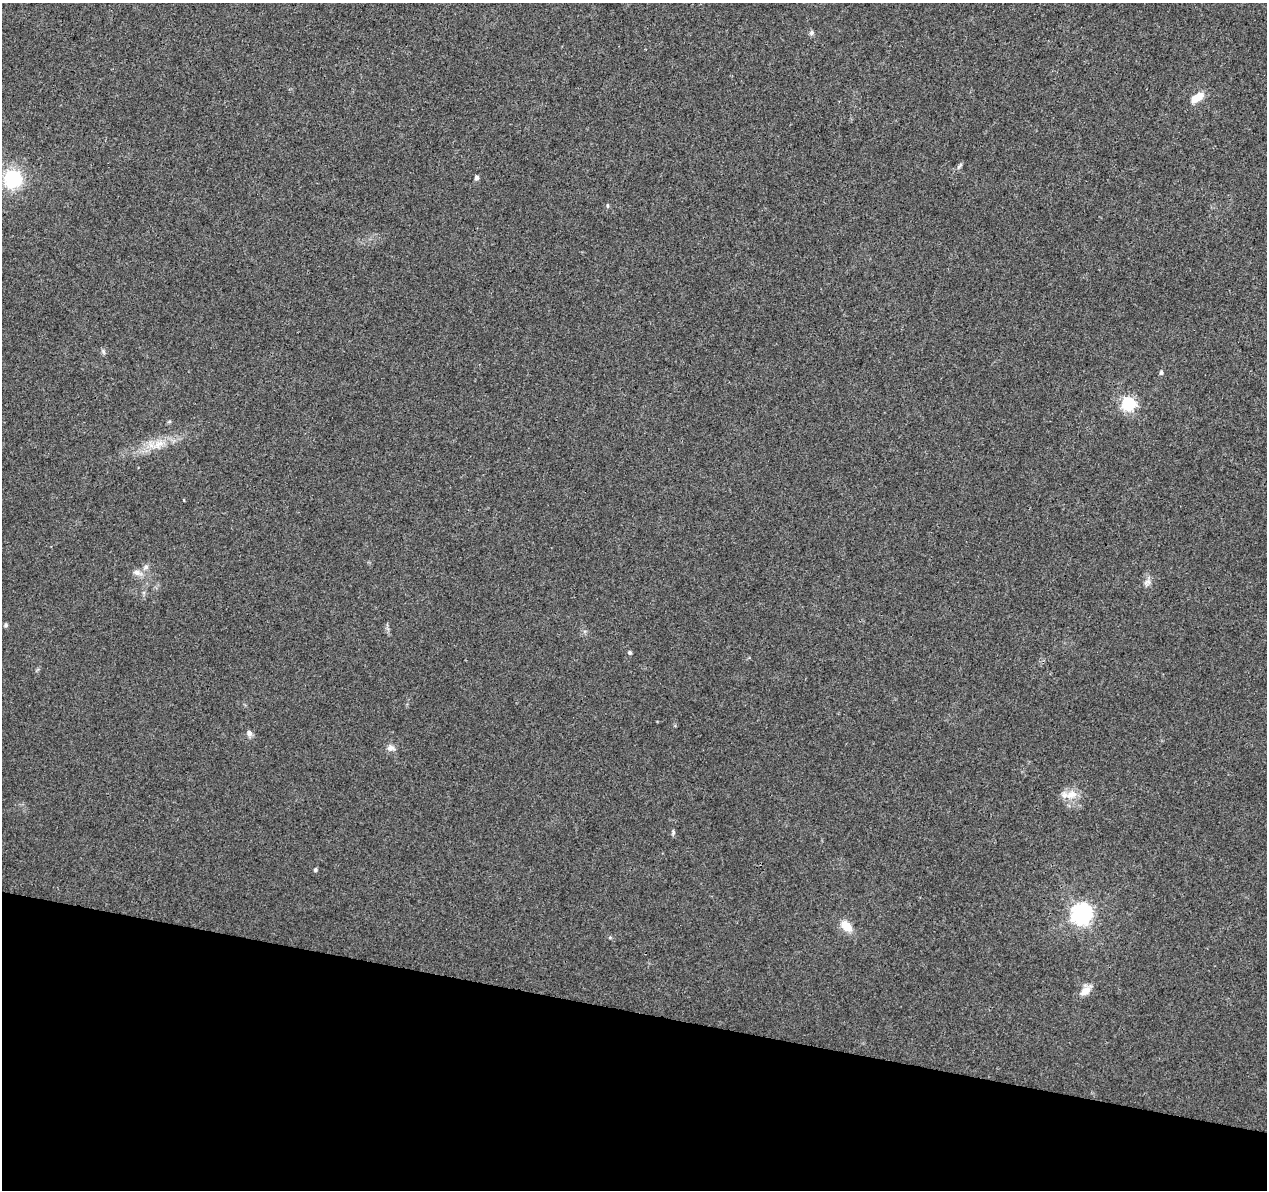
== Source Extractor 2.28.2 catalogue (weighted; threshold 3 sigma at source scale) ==
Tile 15 of 4 x 4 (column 3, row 4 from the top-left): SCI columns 2532-3796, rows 227-1414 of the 5076 x 5262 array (HDU 1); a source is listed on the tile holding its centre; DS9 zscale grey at full resolution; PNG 1269 x 1192 px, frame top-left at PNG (2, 3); no overlay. Shown black and unused: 15% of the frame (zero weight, under 3 of 4 exposures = <1% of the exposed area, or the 3 px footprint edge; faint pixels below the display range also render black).
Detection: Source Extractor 2.28.2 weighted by HDU 2 'WHT'; one run over the whole footprint, this tile lists its part. Background 0.0195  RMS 0.0029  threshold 0.0131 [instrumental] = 3 sigma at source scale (4.5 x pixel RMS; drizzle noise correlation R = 1.50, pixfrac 1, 0.0396/0.0396 arcsec/px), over >= 5 px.
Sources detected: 25; all 25 listed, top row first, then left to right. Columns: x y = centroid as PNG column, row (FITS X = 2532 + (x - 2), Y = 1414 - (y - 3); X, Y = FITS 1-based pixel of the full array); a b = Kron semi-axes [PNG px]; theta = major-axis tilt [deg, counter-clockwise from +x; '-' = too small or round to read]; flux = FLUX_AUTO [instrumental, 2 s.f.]
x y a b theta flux
811 33 7 6 - 0.66
1197 97 17 8 32 3.7
960 165 11 3 50 0.58
476 178 5 4 - 1.1
12 179 20 20 - 14
607 206 7 3 -90 0.36
103 351 8 3 -71 0.48
1161 373 5 5 - 0.61
1128 404 6 6 - 52
169 422 6 4 19 0.34
158 444 21 10 31 4.6
146 567 6 6 - 0.77
137 573 13 7 -17 1.7
1147 582 11 7 16 1.2
6 625 5 5 - 0.44
630 653 5 4 - 0.58
249 733 7 6 - 1.2
391 748 11 8 1 1.3
1071 795 17 11 17 3.7
673 832 7 5 -89 0.49
315 870 5 4 - 0.42
1081 914 7 7 - 160
846 926 14 9 -45 4.2
610 937 6 4 0 0.32
1085 990 17 9 41 2.7